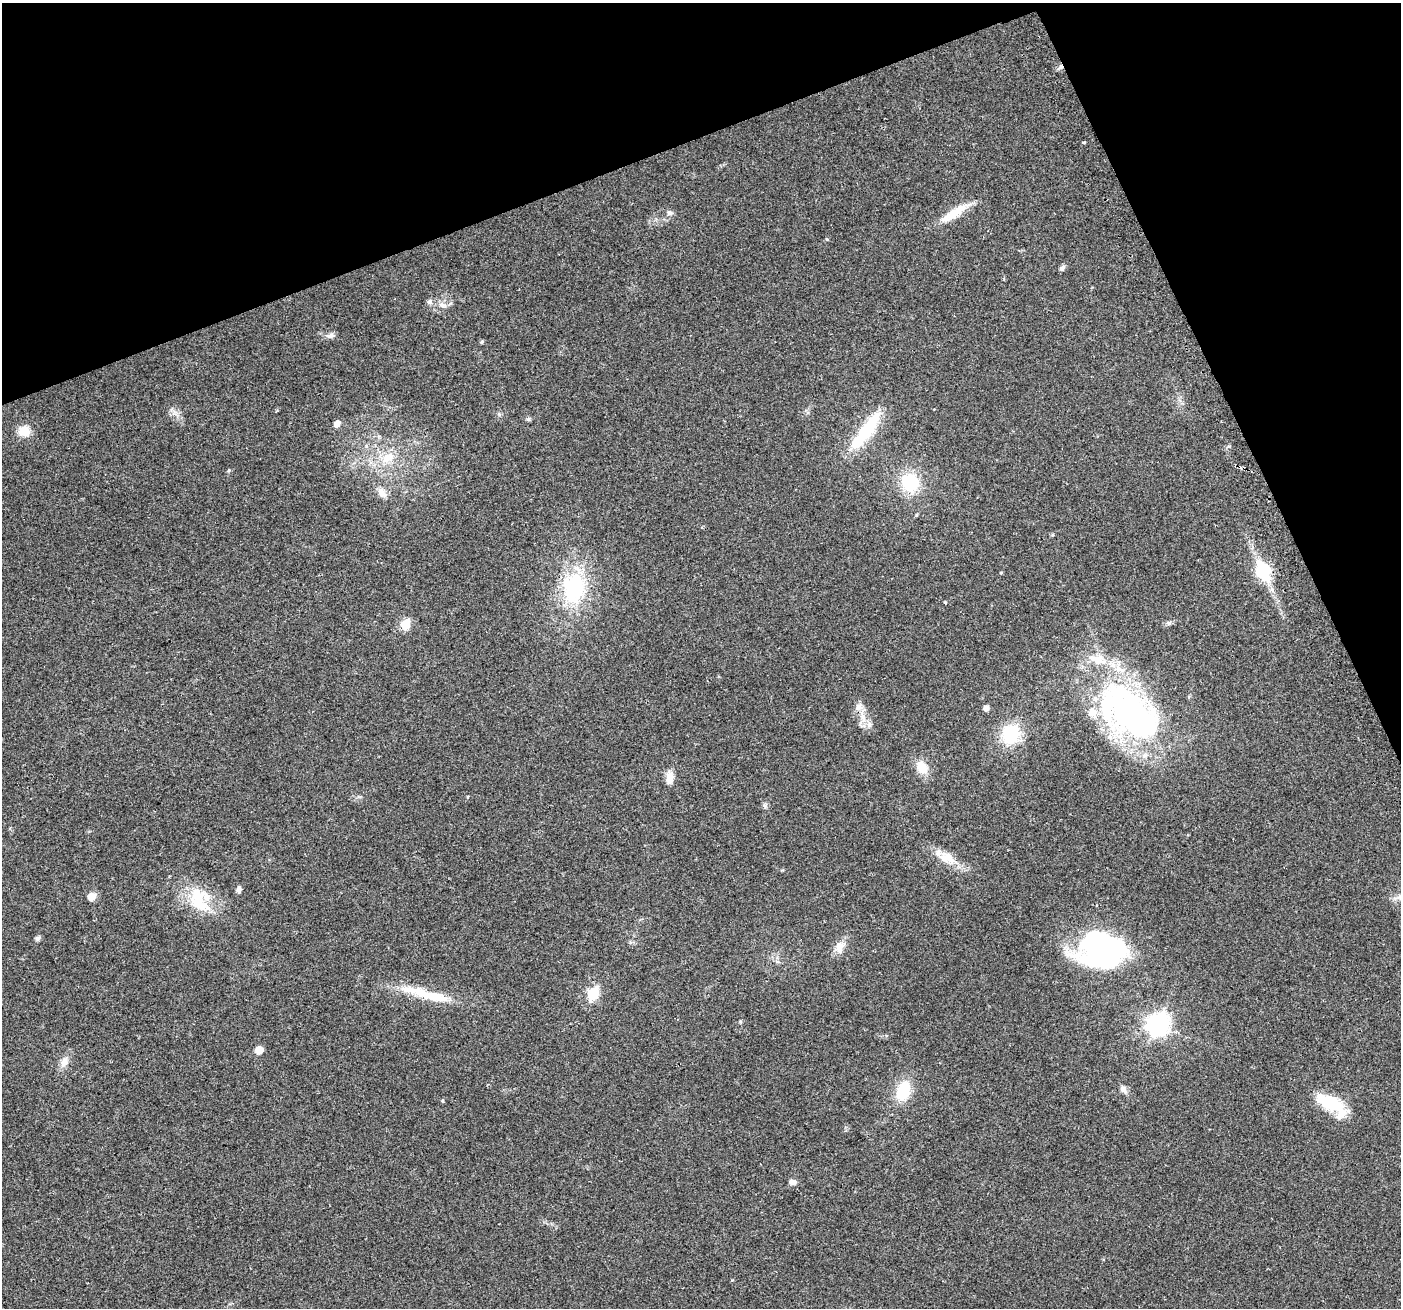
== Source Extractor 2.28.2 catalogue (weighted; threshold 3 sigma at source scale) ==
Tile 3 of 4 x 4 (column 3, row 1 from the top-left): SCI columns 2830-4228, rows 4019-5324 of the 5661 x 5476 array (HDU 1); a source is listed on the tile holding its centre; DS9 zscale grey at full resolution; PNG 1403 x 1310 px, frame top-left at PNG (2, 3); no overlay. Shown black and unused: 19% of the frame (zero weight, under 2 of 3 exposures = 2% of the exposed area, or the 3 px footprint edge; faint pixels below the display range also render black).
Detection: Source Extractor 2.28.2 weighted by HDU 2 'WHT'; one run over the whole footprint, this tile lists its part. Background 0.0747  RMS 0.0095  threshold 0.0427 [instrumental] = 3 sigma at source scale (4.5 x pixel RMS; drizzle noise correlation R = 1.50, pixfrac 1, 0.0396/0.0396 arcsec/px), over >= 5 px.
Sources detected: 60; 4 inside a brighter object's white glare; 1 cosmic-ray / hot-pixel residue — not listed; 5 inside a brighter listed object's ellipse — not listed separately; the other 50 listed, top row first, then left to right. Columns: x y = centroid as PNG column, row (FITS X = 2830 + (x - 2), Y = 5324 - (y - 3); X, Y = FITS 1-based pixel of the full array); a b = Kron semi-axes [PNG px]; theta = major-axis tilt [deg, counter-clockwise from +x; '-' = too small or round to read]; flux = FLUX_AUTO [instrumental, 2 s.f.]
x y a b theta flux
1060 67 8 6 50 3
1084 142 3 3 - 4.1
669 213 9 7 -6 3.3
954 213 42 10 32 23
827 239 5 3 - 0.93
1062 268 6 5 - 3.6
429 302 7 7 - 2.8
442 305 12 7 -16 5.4
330 335 14 6 5 4.3
482 342 5 4 - 1.3
175 413 8 6 -45 4.2
528 419 6 6 - 1.5
337 423 5 5 - 8.7
24 431 13 13 - 14
865 431 52 16 53 52
388 458 22 15 33 23
910 483 17 15 -74 51
382 493 16 9 -55 7.9
916 515 6 3 71 0.94
1263 571 29 18 -65 38
1001 573 4 4 - 0.84
574 587 38 26 82 93
945 602 3 3 - 1.4
1169 623 8 6 3 2.4
405 625 6 5 - 52
986 708 7 5 77 4.1
1128 711 80 53 -46 290
863 718 13 6 -72 7
1010 734 21 18 64 47
922 767 17 12 -56 16
670 778 17 9 84 8.9
467 797 5 3 - 0.75
765 805 8 6 68 2.2
947 858 30 15 -26 19
239 889 8 6 81 2.9
91 896 6 5 - 16
198 899 42 22 -60 41
37 938 6 5 - 3
840 947 19 12 63 11
1098 948 46 28 25 170
593 993 6 6 - 91
427 994 74 11 -15 39
1157 1024 9 7 59 620
259 1050 5 5 - 18
64 1062 14 10 58 8
1123 1089 11 8 -57 4.7
903 1091 16 11 71 43
443 1100 5 3 - 0.96
1330 1103 34 14 -25 44
793 1182 9 7 -6 3.6
Overlapping masked pixels (flux is a lower limit): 1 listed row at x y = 1060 67
Unlisted compact peaks at least as high as the median listed source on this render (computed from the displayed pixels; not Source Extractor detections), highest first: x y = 229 470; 740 1022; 499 414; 1229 446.